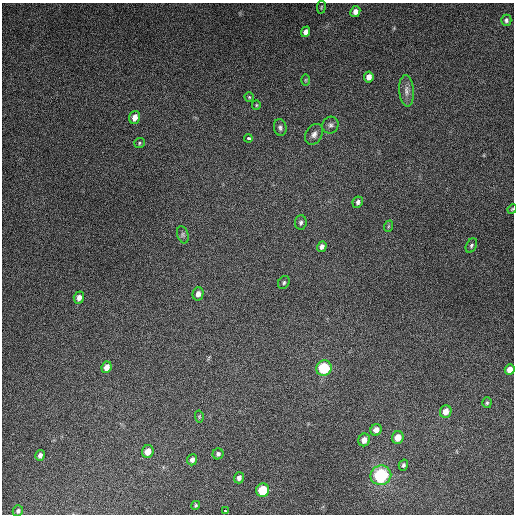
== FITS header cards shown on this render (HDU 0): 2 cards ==
NAXIS1  =                  512
NAXIS2  =                  512

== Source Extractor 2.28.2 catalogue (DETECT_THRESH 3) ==
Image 512 x 512 px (HDU 0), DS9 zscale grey, 1 PNG px = 1 image px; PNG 516 x 516 px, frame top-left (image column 1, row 512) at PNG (2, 3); each listed source drawn as its Kron ellipse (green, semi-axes under 4 px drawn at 4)
Background 4860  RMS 310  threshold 928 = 3 sigma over >= 5 px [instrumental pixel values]
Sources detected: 45; all 45 listed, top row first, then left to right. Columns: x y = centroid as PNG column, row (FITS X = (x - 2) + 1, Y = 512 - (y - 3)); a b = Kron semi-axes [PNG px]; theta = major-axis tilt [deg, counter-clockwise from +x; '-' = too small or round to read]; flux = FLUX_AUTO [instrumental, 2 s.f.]
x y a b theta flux
321 7 7 3 81 2.2e+04
355 12 6 5 - 1.0e+05
506 20 5 5 - 5.0e+04
306 32 5 4 - 8.2e+04
369 77 5 4 - 1.2e+05
305 80 6 3 89 2.0e+04
406 91 16 7 -86 1.3e+05
249 97 4 4 - 3.5e+04
256 105 5 4 - 2.3e+04
135 117 6 5 - 1.6e+05
330 125 8 8 - 7.2e+04
280 128 8 6 -78 5.8e+04
314 134 11 8 59 1.0e+05
248 138 4 3 - 9.3e+04
139 143 5 5 - 2.9e+04
358 202 6 5 - 5.8e+04
512 209 5 4 - 2.3e+04
301 222 7 6 - 5.0e+04
389 226 6 3 70 2.5e+04
183 235 9 5 -73 4.3e+04
471 246 8 5 63 4.3e+04
322 247 5 4 - 8.1e+04
284 282 7 5 61 3.9e+04
198 294 7 5 76 1.0e+05
79 297 6 5 - 1.1e+05
106 367 6 5 - 1.5e+05
324 368 8 7 - 1.1e+06
510 370 5 5 - 1.6e+05
487 403 5 4 - 3.4e+04
446 412 6 5 - 1.9e+05
199 416 6 4 -80 2.7e+04
376 430 6 5 - 1.3e+05
398 437 6 5 - 2.4e+05
364 440 6 5 - 1.4e+05
148 452 6 5 - 1.9e+05
218 454 5 5 - 5.5e+04
40 455 5 4 - 6.8e+04
192 460 5 5 - 7.2e+04
403 465 5 4 - 4.1e+04
381 475 10 9 - 1.7e+06
239 478 6 5 - 6.9e+04
263 490 7 6 - 7.0e+05
195 505 5 4 - 2.8e+04
18 511 6 5 - 4.7e+04
225 511 3 2 - 1.4e+04
At the frame edge (FLAGS 8, measured only in part): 1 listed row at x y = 512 209